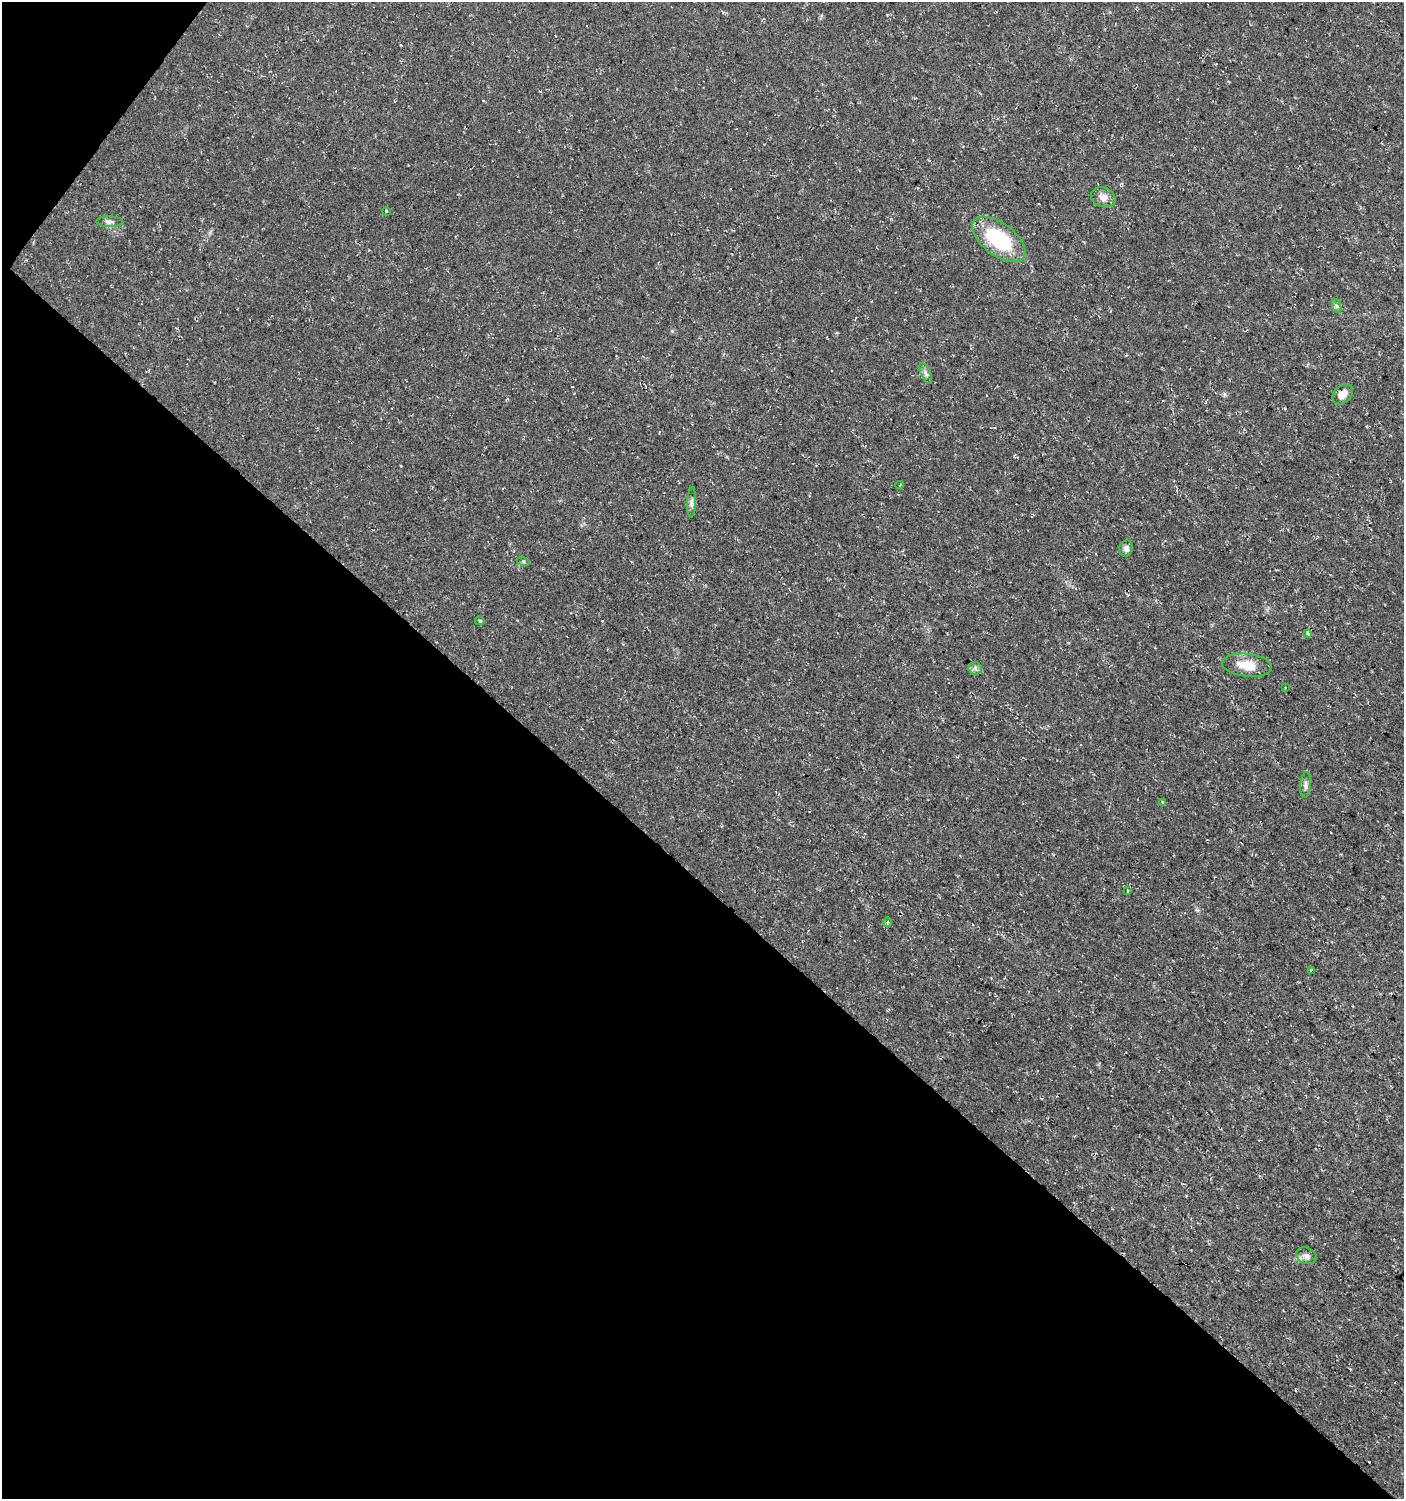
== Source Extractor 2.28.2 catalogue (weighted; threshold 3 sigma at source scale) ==
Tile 9 of 4 x 4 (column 1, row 3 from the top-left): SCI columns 241-1642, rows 1500-2996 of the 6029 x 6004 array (HDU 1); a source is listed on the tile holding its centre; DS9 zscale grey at full resolution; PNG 1406 x 1501 px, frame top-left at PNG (2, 2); each listed source drawn as its Kron ellipse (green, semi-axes under 4 px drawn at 4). Shown black and unused: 42% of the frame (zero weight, under 3 of 4 exposures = <1% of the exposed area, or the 3 px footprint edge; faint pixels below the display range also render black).
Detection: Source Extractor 2.28.2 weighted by HDU 2 'WHT'; one run over the whole footprint, this tile lists its part. Background 0.0176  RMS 0.0035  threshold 0.0156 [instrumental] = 3 sigma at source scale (4.5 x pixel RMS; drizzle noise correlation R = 1.50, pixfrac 1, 0.0396/0.0396 arcsec/px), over >= 5 px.
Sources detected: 23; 1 cosmic-ray / hot-pixel residue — neither listed nor drawn; the other 22 listed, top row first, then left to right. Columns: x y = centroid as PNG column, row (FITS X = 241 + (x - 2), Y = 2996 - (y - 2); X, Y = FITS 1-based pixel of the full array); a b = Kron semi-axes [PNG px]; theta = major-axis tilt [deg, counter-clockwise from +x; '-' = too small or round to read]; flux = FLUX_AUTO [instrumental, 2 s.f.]
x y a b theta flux
1103 197 12 9 -21 2.9
386 211 2 2 - 0.25
110 222 13 5 -1 1.2
999 239 31 16 -37 26
1337 306 7 4 -70 0.67
926 373 11 5 -66 0.99
1343 394 12 8 46 3
900 485 4 3 - 0.26
692 502 15 4 88 1.1
1126 548 8 6 73 1.5
523 561 6 4 -18 0.51
480 621 5 4 - 0.46
1308 633 4 3 - 1
1247 665 25 11 -6 6.6
975 668 6 6 - 0.98
1285 687 3 3 - 3.2
1305 785 13 5 85 1.2
1163 802 3 3 - 1.5
1128 891 3 3 - 2.2
887 922 4 3 - 0.33
1312 971 4 3 - 0.43
1306 1256 10 8 -23 1.6
Overlapping masked pixels (flux is a lower limit): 1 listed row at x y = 1312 971